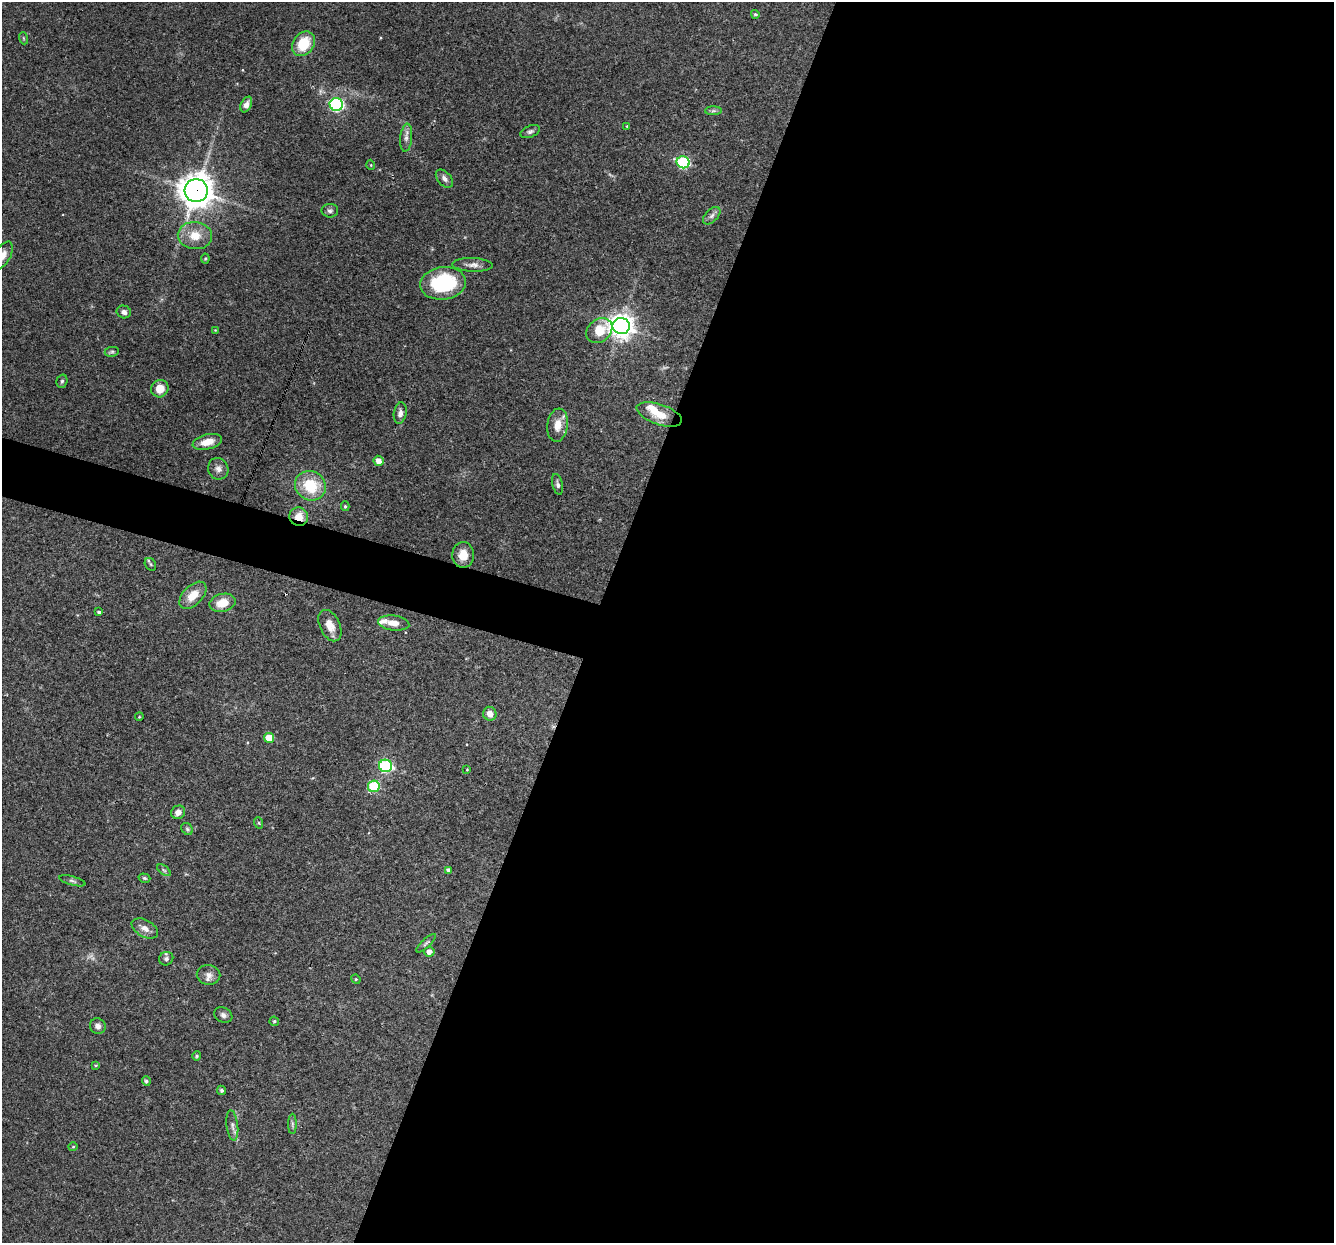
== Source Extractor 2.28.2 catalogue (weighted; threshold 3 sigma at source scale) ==
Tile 12 of 4 x 4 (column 4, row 3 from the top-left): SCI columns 3999-5330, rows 1498-2738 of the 5330 x 5347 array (HDU 1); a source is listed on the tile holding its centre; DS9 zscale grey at full resolution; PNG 1336 x 1245 px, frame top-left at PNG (2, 2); each listed source drawn as its Kron ellipse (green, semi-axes under 4 px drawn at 4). Shown black and unused: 58% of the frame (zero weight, under 3 of 4 exposures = <1% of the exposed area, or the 3 px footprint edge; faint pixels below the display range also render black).
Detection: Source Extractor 2.28.2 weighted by HDU 2 'WHT'; one run over the whole footprint, this tile lists its part. Background 0.0579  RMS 0.0032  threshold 0.0146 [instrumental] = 3 sigma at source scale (4.5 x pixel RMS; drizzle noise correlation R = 1.50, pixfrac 1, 0.05/0.05 arcsec/px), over >= 5 px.
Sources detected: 78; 1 too faint to see at this stretch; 1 cosmic-ray / hot-pixel residue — neither listed nor drawn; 3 inside a brighter listed object's ellipse — not listed separately; the other 73 listed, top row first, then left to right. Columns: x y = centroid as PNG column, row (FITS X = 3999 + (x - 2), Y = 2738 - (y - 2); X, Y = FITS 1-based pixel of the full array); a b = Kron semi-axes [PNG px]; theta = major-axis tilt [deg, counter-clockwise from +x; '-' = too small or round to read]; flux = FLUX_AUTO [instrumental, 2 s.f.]
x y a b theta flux
755 14 4 4 - 0.51
23 38 6 4 -71 0.36
303 44 13 10 54 9.4
246 104 8 5 64 1.5
336 104 7 6 - 57
713 111 8 4 1 0.71
627 126 3 3 - 0.28
530 131 10 5 22 0.92
406 138 14 6 84 1.5
683 162 6 6 - 34
371 165 5 3 - 0.3
444 179 10 6 -47 1.3
196 191 11 11 - 520
330 211 8 7 - 0.88
712 216 10 6 46 1.2
195 236 17 13 -4 5.8
2 256 16 7 59 2.5
205 259 5 4 - 0.36
473 265 20 7 -2 2
443 283 23 16 7 26
124 312 7 6 - 1.2
621 326 8 8 - 310
215 330 3 3 - 0.19
599 330 14 11 40 6.9
112 352 7 5 8 0.62
62 381 7 5 74 0.65
160 389 9 8 - 3.7
400 413 11 6 80 1.5
659 414 23 10 -19 5.6
558 425 17 10 82 3.8
207 442 15 7 14 4
378 461 5 5 - 2.5
218 469 11 10 - 1.8
558 484 10 5 -78 0.88
310 486 16 14 -31 12
345 506 5 4 - 0.51
299 517 9 9 - 4
463 555 13 11 89 4.4
150 564 7 5 -57 0.54
193 595 16 9 46 5
222 603 13 9 13 5.5
99 612 4 3 - 0.65
394 623 16 7 -8 3.2
330 626 17 10 -64 3.5
490 714 7 6 - 2.1
139 717 4 3 - 0.29
269 738 5 5 - 6.1
386 766 6 6 - 42
467 769 3 2 - 0.23
374 786 6 5 - 21
178 812 7 6 - 1.8
259 823 6 3 -71 0.37
187 829 6 5 - 0.57
164 870 8 4 -37 0.6
449 870 4 3 - 0.83
144 878 6 4 -17 0.49
72 881 13 4 -15 0.78
145 928 14 8 -30 2.2
426 943 13 4 42 0.78
429 952 5 5 - 2
166 959 7 6 - 1
208 975 12 10 -10 2
356 979 5 4 - 0.37
223 1015 9 7 -29 1.1
274 1021 5 4 - 0.53
98 1026 8 7 - 1.4
197 1056 5 4 - 0.4
96 1065 4 3 - 0.41
146 1081 5 4 - 0.7
221 1090 5 4 - 0.57
292 1124 10 4 90 0.7
232 1126 15 5 -83 1.5
73 1147 4 4 - 0.34
Overlapping masked pixels (flux is a lower limit): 2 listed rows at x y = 196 191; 299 517
Isophote crosses this tile's border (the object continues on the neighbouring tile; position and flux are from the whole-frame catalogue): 1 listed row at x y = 2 256